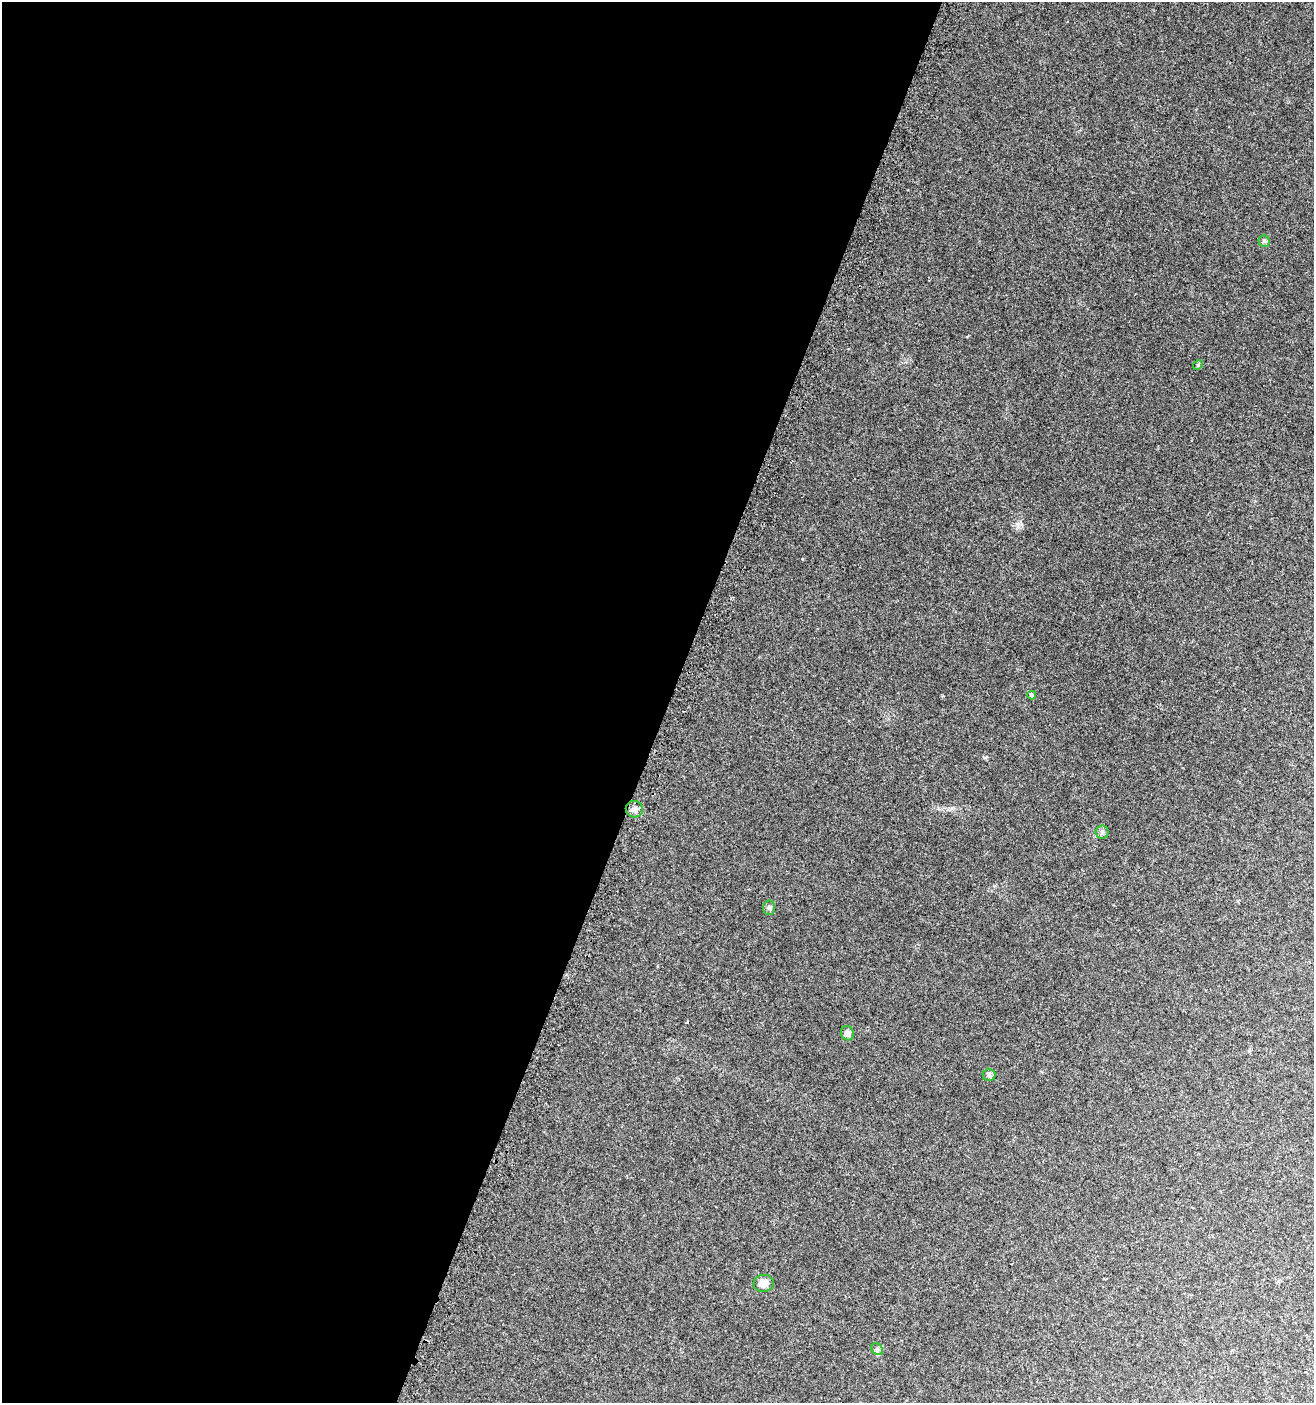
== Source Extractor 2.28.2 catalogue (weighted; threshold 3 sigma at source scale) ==
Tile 5 of 4 x 4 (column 1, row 2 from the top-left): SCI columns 311-1622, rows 2812-4212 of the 5796 x 5642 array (HDU 1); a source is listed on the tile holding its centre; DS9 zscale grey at full resolution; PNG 1316 x 1405 px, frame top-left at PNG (2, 2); each listed source drawn as its Kron ellipse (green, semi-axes under 4 px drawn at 4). Shown black and unused: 51% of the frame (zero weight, under 2 of 3 exposures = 2% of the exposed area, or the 3 px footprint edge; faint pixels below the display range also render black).
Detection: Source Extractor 2.28.2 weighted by HDU 2 'WHT'; one run over the whole footprint, this tile lists its part. Background 0.0358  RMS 0.0082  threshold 0.037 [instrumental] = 3 sigma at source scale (4.5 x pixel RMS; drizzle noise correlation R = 1.50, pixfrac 1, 0.0396/0.0396 arcsec/px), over >= 5 px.
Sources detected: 10; all 10 listed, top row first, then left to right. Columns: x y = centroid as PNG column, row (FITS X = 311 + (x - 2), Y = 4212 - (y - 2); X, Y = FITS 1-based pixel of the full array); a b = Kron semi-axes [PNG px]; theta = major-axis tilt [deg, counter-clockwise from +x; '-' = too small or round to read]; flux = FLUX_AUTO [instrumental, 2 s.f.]
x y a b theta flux
1264 241 5 5 - 1.4
1198 365 5 4 - 1
1032 695 4 4 - 5.7
634 809 8 8 - 3.7
1102 832 6 6 - 1.8
769 908 7 6 - 1.7
847 1033 7 6 - 2.8
989 1075 6 6 - 1.7
764 1283 10 8 9 6.7
877 1349 6 5 - 1.7